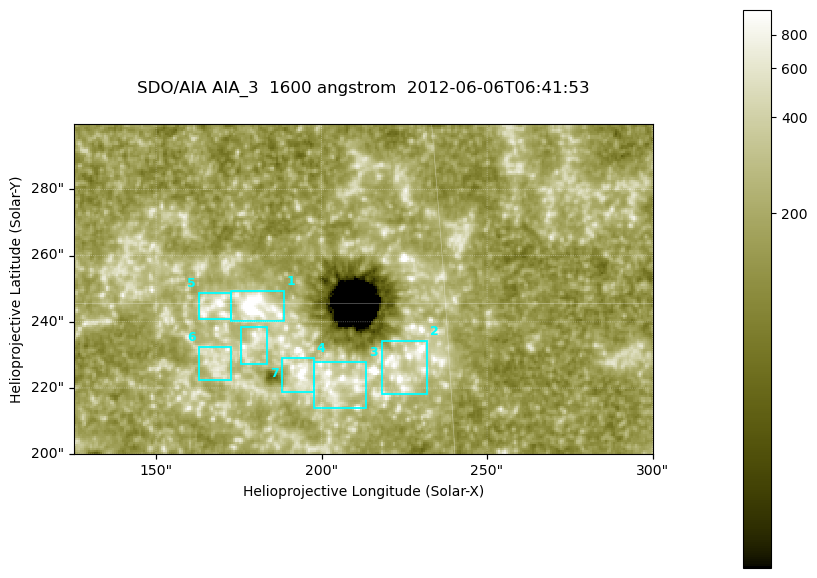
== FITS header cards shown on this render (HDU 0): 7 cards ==
TELESCOP= 'SDO/AIA '
INSTRUME= 'AIA_3   '
WAVELNTH=                 1600
WAVEUNIT= 'angstrom'
DATE-OBS= '2012-06-06T06:41:53.12'
CTYPE1  = 'HPLN-TAN'
CTYPE2  = 'HPLT-TAN'

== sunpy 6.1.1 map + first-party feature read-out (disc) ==
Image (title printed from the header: SDO/AIA AIA_3  1600 angstrom  2012-06-06T06:41:53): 287 x 164 px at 0.609 arcsec/px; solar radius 946 arcsec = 1552 px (partial field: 0.6% of the solar disc is inside the frame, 100% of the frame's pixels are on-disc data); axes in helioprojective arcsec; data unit not stated in the header (colour bar unlabelled)
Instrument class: DISC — disc imager (sunpy class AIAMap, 1600 A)
Bright regions (active regions / flare kernels): reference = the on-disc median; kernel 3 px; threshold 5 sigma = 318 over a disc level ~182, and >= 1.15x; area >= 47 px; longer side >= 3 px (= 1.8 arcsec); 7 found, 7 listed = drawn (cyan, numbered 1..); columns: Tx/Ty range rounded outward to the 2 arcsec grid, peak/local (2 s.f.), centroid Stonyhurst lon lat
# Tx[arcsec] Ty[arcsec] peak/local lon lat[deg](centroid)
1 172..190 240..250 16 +11 +15
2 218..232 218..234 6.1 +14 +14
3 196..214 214..228 6.2 +13 +13
4 188..198 218..230 6.2 +12 +14
5 162..174 240..250 6.5 +11 +15
6 162..174 222..232 3.6 +11 +14
7 176..184 226..240 4.5 +11 +14